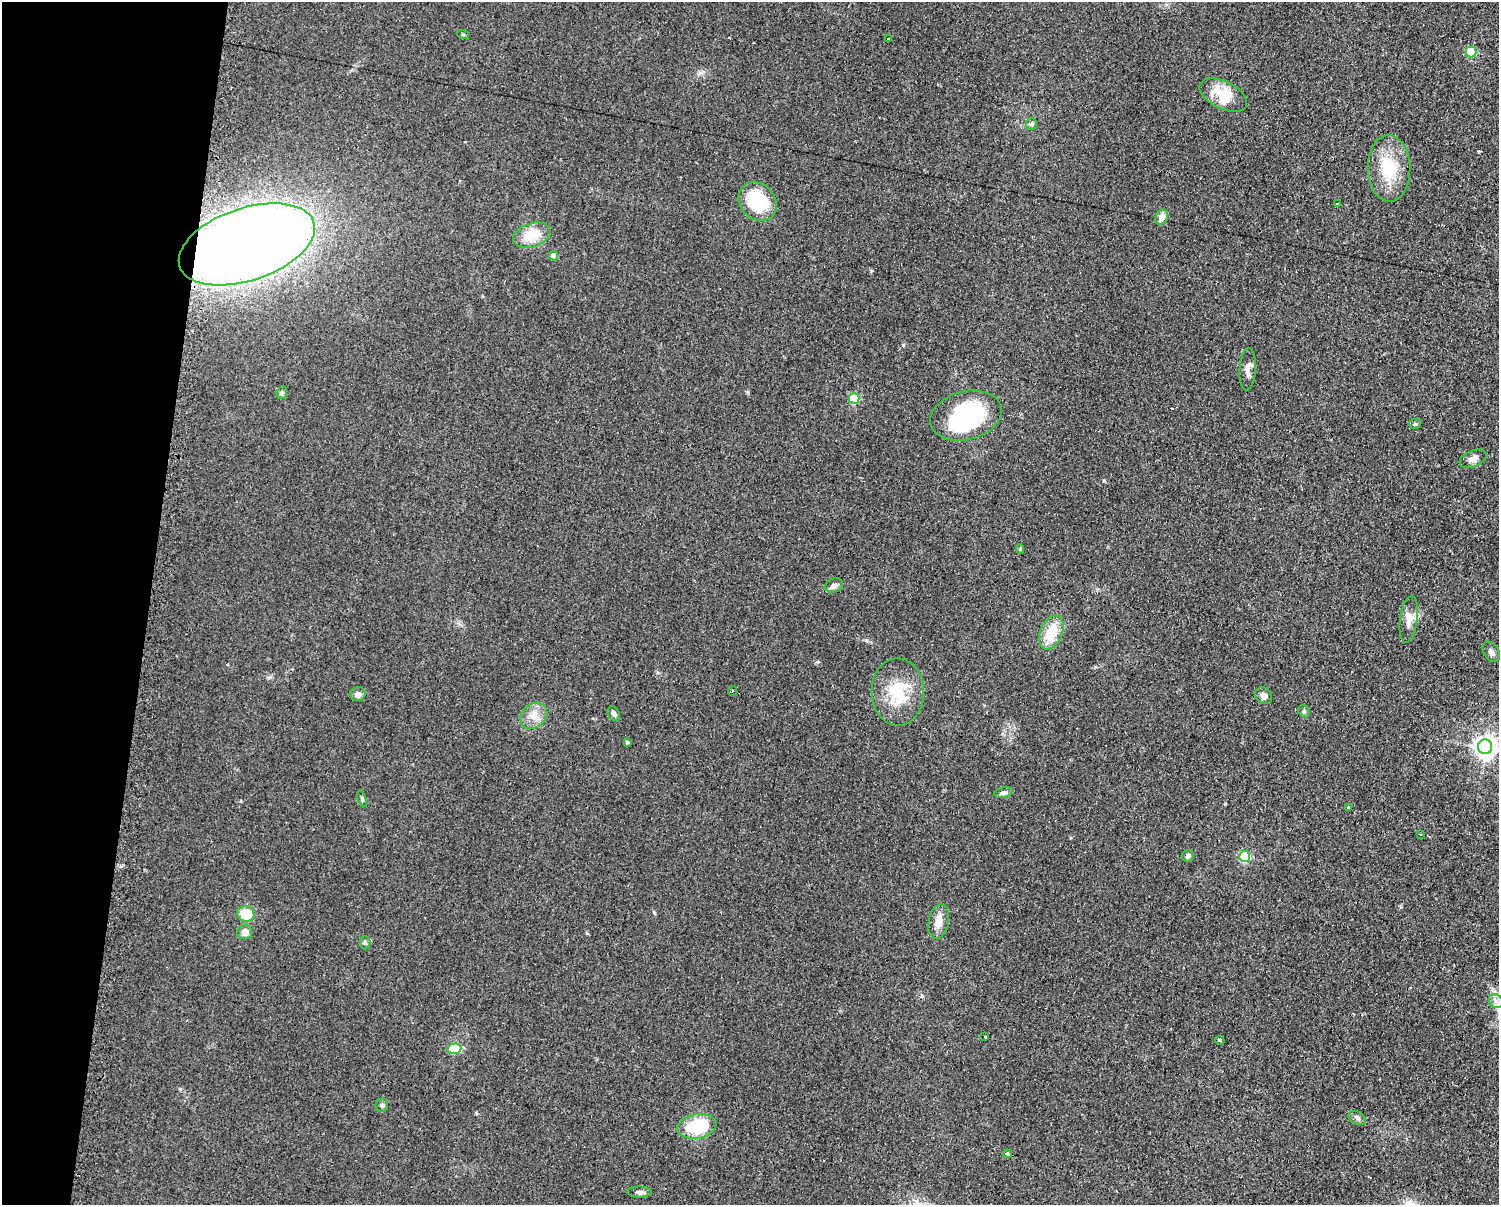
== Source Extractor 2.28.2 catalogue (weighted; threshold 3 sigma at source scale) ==
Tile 7 of 3 x 4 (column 1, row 3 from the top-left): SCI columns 123-1619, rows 1205-2407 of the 4863 x 4814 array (HDU 1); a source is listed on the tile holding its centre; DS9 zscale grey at full resolution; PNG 1501 x 1207 px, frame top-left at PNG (2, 2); each listed source drawn as its Kron ellipse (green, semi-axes under 4 px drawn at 4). Shown black and unused: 10% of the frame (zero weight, under 2 of 3 exposures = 2% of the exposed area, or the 3 px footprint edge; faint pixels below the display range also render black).
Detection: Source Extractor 2.28.2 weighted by HDU 2 'WHT'; one run over the whole footprint, this tile lists its part. Background 0.098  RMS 0.011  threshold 0.0502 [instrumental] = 3 sigma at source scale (4.5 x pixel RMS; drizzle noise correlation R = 1.50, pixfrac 1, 0.05/0.05 arcsec/px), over >= 5 px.
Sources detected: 58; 2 inside a brighter object's white glare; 5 cosmic-ray / hot-pixel residue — neither listed nor drawn; the other 51 listed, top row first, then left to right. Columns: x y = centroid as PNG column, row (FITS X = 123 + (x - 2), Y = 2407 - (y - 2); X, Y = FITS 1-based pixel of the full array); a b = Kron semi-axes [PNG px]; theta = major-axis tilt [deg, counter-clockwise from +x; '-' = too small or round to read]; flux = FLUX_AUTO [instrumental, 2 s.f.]
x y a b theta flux
463 34 6 4 -18 1.5
889 39 3 2 - 1.4
1471 52 5 5 - 69
1223 95 26 13 -26 32
1031 124 6 5 - 2.2
1389 168 33 21 -88 49
758 202 21 17 -48 62
1338 204 3 3 - 5.1
1162 217 8 6 64 12
532 235 19 12 17 28
247 244 71 36 18 2000
554 256 4 4 - 12
1248 369 21 8 86 9.1
282 393 6 5 - 2.3
854 398 5 5 - 58
966 416 36 24 14 120
1415 424 6 5 - 2
1473 459 14 8 23 6.3
1020 549 5 4 - 1.7
834 585 9 6 19 5
1409 619 23 9 82 12
1051 632 18 11 66 29
1491 652 11 7 -56 4.6
732 691 5 3 - 1.1
898 692 34 26 -88 47
358 694 7 7 - 6.1
1263 696 9 8 - 4.6
1304 711 7 5 -70 2
614 714 7 5 -61 3.1
534 716 15 11 41 13
627 742 4 4 - 2.2
1485 747 7 7 - 800
1003 793 9 5 13 4.2
362 799 8 4 -72 2
1349 808 3 3 - 13
1420 835 3 2 - 1.5
1188 856 6 5 - 3.2
1245 856 5 5 - 97
246 914 9 7 -19 36
939 921 18 10 78 12
245 932 7 7 - 8.6
365 943 6 5 - 2.3
1496 1001 8 6 -45 4.6
985 1037 3 3 - 3.7
1220 1041 5 3 - 12
454 1049 7 5 3 39
382 1105 7 6 - 2.6
1357 1118 9 6 -30 3.6
697 1126 20 12 10 54
1007 1154 4 3 - 4.8
639 1192 12 5 0 3.5
Overlapping masked pixels (flux is a lower limit): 1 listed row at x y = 247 244
Unlisted compact peaks at least as high as the median listed source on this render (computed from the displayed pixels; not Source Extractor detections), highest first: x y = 903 345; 922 996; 871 271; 748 392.